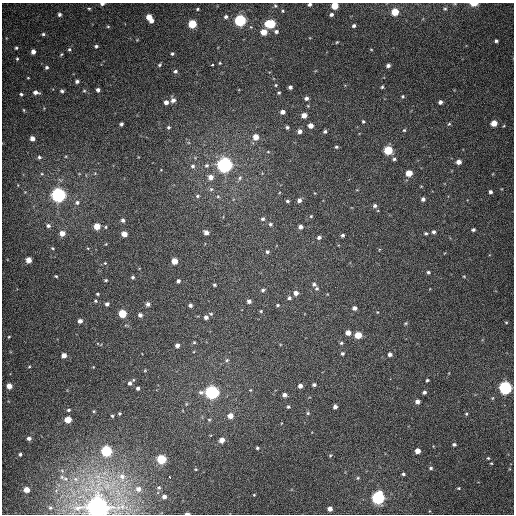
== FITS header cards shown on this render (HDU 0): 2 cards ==
NAXIS1  =                  512
NAXIS2  =                  512

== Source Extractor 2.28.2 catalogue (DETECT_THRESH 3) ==
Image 512 x 512 px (HDU 0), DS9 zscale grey, 1 PNG px = 1 image px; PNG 516 x 516 px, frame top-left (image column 1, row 512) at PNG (2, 3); no overlay
Background 380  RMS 9.5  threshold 28.6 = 3 sigma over >= 5 px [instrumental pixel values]
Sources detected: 211; all 211 listed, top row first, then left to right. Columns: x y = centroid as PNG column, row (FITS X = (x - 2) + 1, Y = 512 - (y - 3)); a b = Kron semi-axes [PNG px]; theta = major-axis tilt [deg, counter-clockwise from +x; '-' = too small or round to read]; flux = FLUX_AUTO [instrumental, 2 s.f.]
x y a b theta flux
102 4 5 3 - 1700
309 4 4 3 - 1400
474 4 6 3 1 7200
275 6 5 4 - 810
335 6 5 4 - 13000
89 9 5 4 - 750
197 9 3 3 - 700
445 9 7 5 19 1100
283 11 4 4 - 670
395 12 5 5 - 14000
59 14 5 5 - 1700
331 14 4 4 - 1500
149 17 5 4 - 7200
226 17 4 4 - 1500
151 20 4 4 - 2800
240 20 5 5 - 94000
192 24 5 5 - 27000
270 24 7 5 1 36000
108 26 4 4 - 760
354 26 4 3 - 1300
251 27 5 3 - 510
264 32 5 4 - 8800
276 32 5 4 - 1700
43 34 5 4 - 1100
496 41 4 3 - 1300
337 42 4 3 - 550
96 46 4 4 - 1200
16 48 4 3 - 830
69 49 5 4 - 1000
371 49 4 2 - 440
33 52 4 4 - 3400
61 54 5 4 - 670
172 54 4 3 - 930
17 59 4 4 - 720
220 63 3 3 - 570
159 65 5 4 - 900
212 65 3 3 - 3700
388 65 4 4 - 2000
46 67 4 4 - 1200
175 71 5 5 - 1300
28 78 4 3 - 470
77 81 4 4 - 1700
276 85 4 4 - 600
290 87 4 4 - 2000
382 87 4 3 - 880
98 90 4 4 - 1900
62 91 4 3 - 1300
84 91 5 3 - 660
36 92 6 4 -9 2700
279 93 4 4 - 730
21 94 4 3 - 960
403 96 5 5 - 790
306 98 4 4 - 1900
173 100 5 5 - 2600
166 102 4 4 - 3000
440 102 4 4 - 2000
24 110 5 3 - 550
282 112 4 4 - 3300
304 115 5 4 - 5200
363 121 4 4 - 820
494 123 5 4 - 7700
121 124 4 3 - 1300
449 124 5 4 - 840
311 125 4 4 - 5100
168 127 4 4 - 990
287 127 4 4 - 1300
404 130 4 4 - 830
300 131 4 4 - 2900
325 131 4 3 - 1200
256 137 5 5 - 7100
32 138 4 4 - 3800
336 147 5 4 - 920
388 150 5 5 - 30000
268 152 5 3 - 550
39 157 5 5 - 1200
394 159 5 4 - 1200
459 162 4 4 - 4300
207 165 7 6 - 1600
225 165 6 6 - 320000
193 166 6 5 - 1600
409 173 5 4 - 11000
42 174 5 3 - 630
211 177 6 5 - 4500
240 178 8 5 55 1700
211 189 6 5 - 1300
25 192 5 5 - 680
490 192 4 4 - 1500
58 195 6 6 - 260000
197 196 6 5 - 1100
218 196 5 5 - 960
423 199 4 4 - 1900
299 200 4 4 - 2300
287 201 4 3 - 1100
77 202 7 6 - 1800
375 206 5 5 - 1600
311 216 5 4 - 670
263 219 5 5 - 1300
123 220 4 4 - 1700
270 224 5 5 - 1200
48 226 6 5 - 1800
97 226 5 5 - 9900
106 227 4 3 - 600
301 227 4 4 - 2500
473 230 4 3 - 1200
206 232 5 5 - 3300
434 232 5 4 - 1500
62 233 5 5 - 5300
426 233 5 4 - 960
124 234 4 4 - 6800
342 235 3 3 - 1200
319 237 4 3 - 1600
53 248 5 4 - 640
267 252 5 5 - 1300
29 260 4 4 - 7000
174 261 4 4 - 9700
105 263 4 4 - 540
428 272 4 3 - 1100
56 276 3 2 - 630
464 276 4 3 - 510
133 277 4 4 - 1100
106 280 4 3 - 720
178 281 4 4 - 1700
314 284 6 5 - 1300
214 285 4 3 - 760
317 288 4 4 - 1000
263 290 4 3 - 1200
296 293 5 4 - 3400
97 294 3 2 - 700
289 298 5 4 - 1300
95 301 4 3 - 790
249 301 4 4 - 2100
107 304 4 4 - 1600
148 304 4 4 - 2300
190 305 4 4 - 1700
278 305 4 3 - 780
354 308 4 4 - 2400
261 311 4 4 - 680
377 312 4 3 - 520
122 314 5 5 - 22000
211 314 6 4 -17 850
140 315 4 4 - 2400
206 317 4 4 - 2200
80 321 4 4 - 2700
506 322 4 3 - 540
406 323 5 4 - 760
348 333 4 4 - 5100
358 335 5 4 - 14000
9 337 3 2 - 530
194 342 4 4 - 660
341 343 5 4 - 910
177 345 4 4 - 2700
342 353 5 4 - 1200
390 354 5 4 - 2100
64 355 4 4 - 4100
227 360 6 4 47 1000
29 367 4 3 - 580
145 370 4 4 - 570
427 380 3 3 - 930
129 383 5 5 - 1900
314 385 4 3 - 1500
9 386 4 4 - 6000
300 386 4 4 - 3000
138 388 3 3 - 1400
505 388 6 5 - 150000
250 390 4 4 - 530
212 392 6 5 - 190000
424 392 4 3 - 1600
285 395 4 4 - 2600
417 401 4 4 - 3000
186 404 5 3 - 600
288 407 4 4 - 950
335 407 4 4 - 2400
68 410 4 3 - 910
94 411 4 3 - 600
120 413 3 3 - 780
308 413 5 4 - 820
466 414 5 4 - 810
112 416 4 3 - 740
230 416 5 5 - 5600
68 420 5 5 - 12000
209 420 4 4 - 710
29 438 5 4 - 2000
222 440 4 4 - 5200
454 444 4 3 - 1200
257 448 3 3 - 870
106 451 5 5 - 65000
418 451 4 4 - 5600
20 454 4 4 - 1100
330 455 5 4 - 690
488 458 4 4 - 650
161 459 5 5 - 40000
491 463 4 3 - 610
431 468 5 4 - 1100
196 469 4 3 - 530
403 474 4 3 - 1000
122 476 11 9 -61 6400
170 477 3 3 - 3200
358 478 5 4 - 770
65 479 10 6 -12 3000
76 479 9 6 -27 3200
159 487 5 4 - 810
459 488 4 3 - 610
26 489 5 4 - 7000
138 489 8 7 - 3400
254 495 3 2 - 490
164 496 4 4 - 2000
378 498 6 6 - 140000
98 507 8 8 - 960000
50 508 6 5 - 1200
330 509 4 4 - 3600
187 513 4 2 - 1900
At the frame edge (FLAGS 8, measured only in part): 6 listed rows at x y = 102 4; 309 4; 474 4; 335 6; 98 507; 187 513